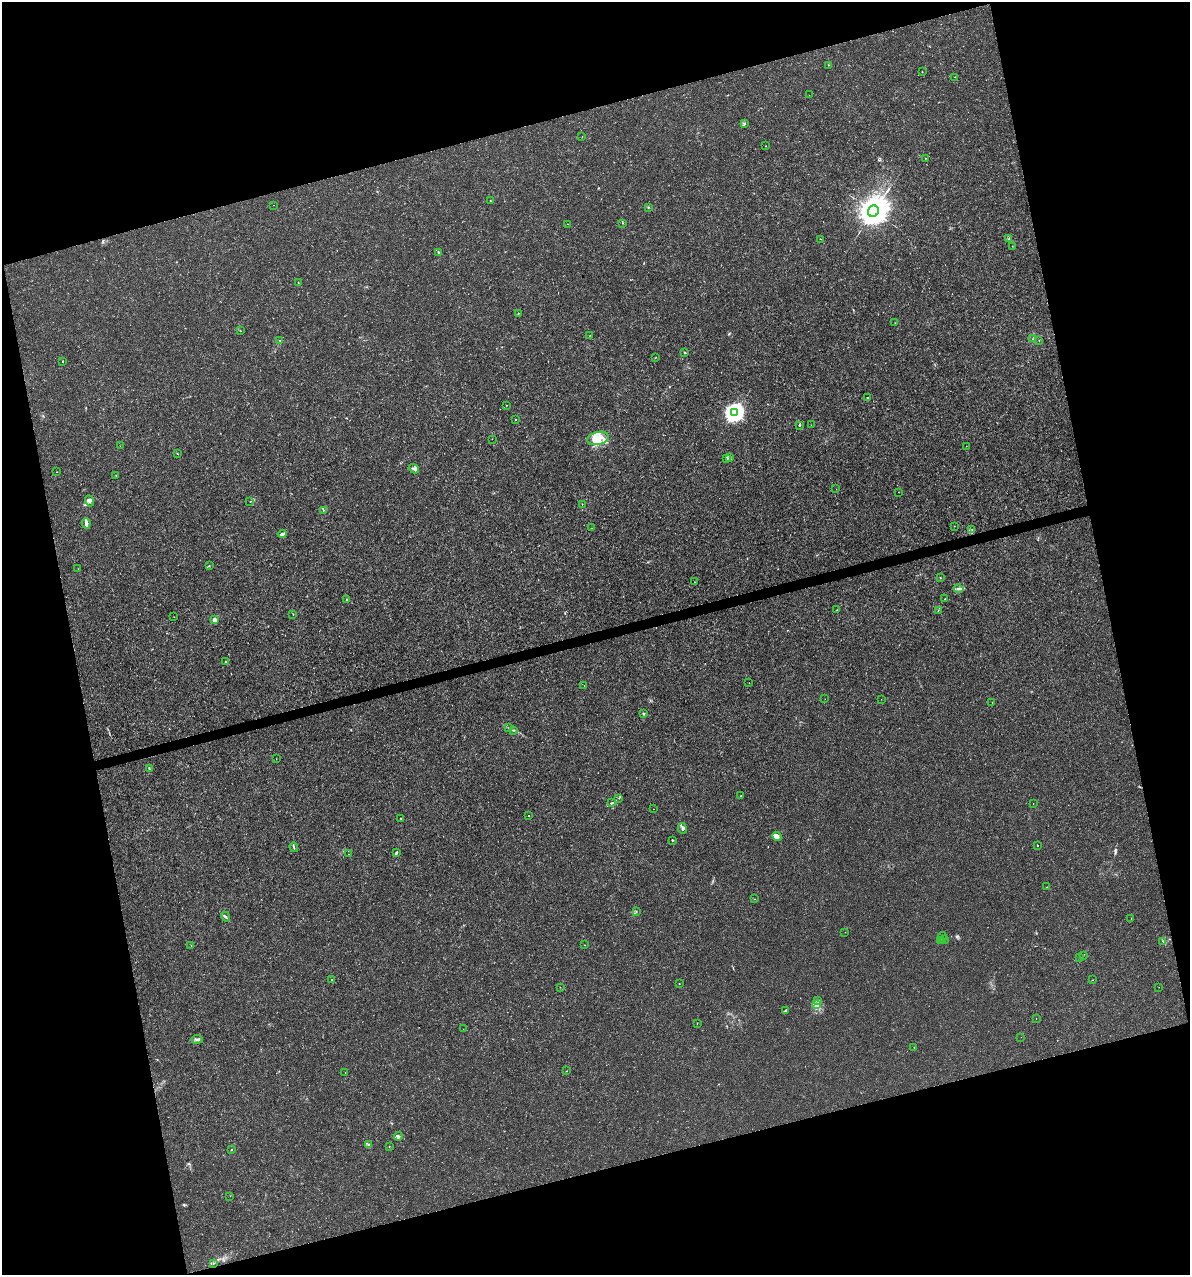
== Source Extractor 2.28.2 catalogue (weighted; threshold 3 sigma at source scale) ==
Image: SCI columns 92-4843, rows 1-5091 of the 4886 x 5091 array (HDU 1 of 3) = the unmasked area's bounding box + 8 px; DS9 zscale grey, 4 x 4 block average (1 PNG px = mean of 4 x 4 image px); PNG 1192 x 1277 px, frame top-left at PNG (2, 2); each listed source drawn as its Kron ellipse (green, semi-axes under 4 px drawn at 4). Shown black and unused: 31% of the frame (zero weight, under 3 of 4 exposures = <1% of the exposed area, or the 3 px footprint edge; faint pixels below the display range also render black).
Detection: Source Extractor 2.28.2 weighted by HDU 2 'WHT'. Background 3.56e-04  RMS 8.5e-04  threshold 0.00384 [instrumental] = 3 sigma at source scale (4.5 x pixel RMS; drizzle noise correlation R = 1.50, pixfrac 1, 0.0396/0.0396 arcsec/px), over >= 5 px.
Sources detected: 153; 5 too faint to see at this stretch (4 x 4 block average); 2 cosmic-ray / hot-pixel residue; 1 long thin detection or spike segment (spike, bleed or trail) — neither listed nor drawn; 5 coinciding with a brighter row at this scale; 11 inside a brighter listed object's ellipse — not listed separately; the other 129 listed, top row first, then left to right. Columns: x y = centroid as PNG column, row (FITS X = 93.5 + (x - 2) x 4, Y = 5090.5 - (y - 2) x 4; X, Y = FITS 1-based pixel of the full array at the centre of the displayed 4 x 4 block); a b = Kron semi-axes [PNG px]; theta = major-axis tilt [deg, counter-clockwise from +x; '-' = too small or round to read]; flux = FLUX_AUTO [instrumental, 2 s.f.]
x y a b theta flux
828 65 2 2 - 0.15
922 72 2 2 - 0.17
955 77 2 2 - 0.31
809 95 2 2 - 0.098
744 124 4 3 - 0.72
582 137 2 2 - 0.15
766 146 2 2 - 0.13
925 158 2 2 - 0.17
490 200 2 2 - 0.17
274 205 2 2 - 0.13
648 207 2 2 - 0.21
873 211 6 5 - 1500
623 223 2 2 - 0.12
568 224 2 2 - 0.14
1009 238 2 2 - 0.24
820 239 2 2 - 0.099
1012 246 2 2 - 0.11
438 252 2 2 - 1.2
298 282 2 2 - 0.22
518 313 2 2 - 0.24
895 323 2 2 - 0.17
240 331 2 2 - 0.18
590 335 2 2 - 0.14
1033 339 2 2 - 0.26
280 340 2 2 - 0.16
1039 340 2 2 - 0.14
685 352 2 2 - 1.9
656 357 2 2 - 0.17
63 361 2 2 - 0.29
868 397 2 2 - 0.38
506 405 2 2 - 0.17
734 413 4 3 - 230
516 420 2 2 - 0.29
799 425 3 2 - 0.48
811 425 2 2 - 0.086
598 438 11 6 12 7.1
492 439 2 2 - 0.12
120 446 2 2 - 0.095
966 446 2 2 - 0.13
177 454 2 2 - 0.17
730 457 3 2 - 0.3
726 459 2 2 - 0.14
414 469 5 3 - 1.3
57 472 2 2 - 0.14
116 475 2 2 - 0.14
836 489 2 2 - 0.15
898 492 2 2 - 0.13
90 501 5 3 - 1.3
250 502 2 2 - 0.12
582 504 2 2 - 0.12
323 510 2 2 - 0.36
86 523 5 2 - 1.9
954 526 2 2 - 0.091
592 528 2 2 - 0.13
972 529 2 2 - 0.14
282 534 4 2 - 1.4
209 565 2 2 - 0.22
78 569 2 2 - 0.2
940 578 2 2 - 0.27
694 582 2 2 - 0.24
958 589 5 2 - 0.9
347 599 3 2 - 0.44
945 599 3 2 - 0.21
837 610 2 2 - 0.22
938 610 2 2 - 0.27
293 615 2 2 - 0.3
174 617 2 2 - 0.11
214 620 2 2 - 8.5
226 661 2 2 - 0.34
749 683 2 2 - 0.087
584 685 2 2 - 0.31
825 699 2 2 - 0.092
881 699 2 2 - 0.1
992 702 2 2 - 0.1
644 714 2 2 - 0.63
509 728 2 2 - 0.19
513 730 2 2 - 0.34
276 759 2 2 - 0.11
149 769 3 2 - 0.32
741 796 2 2 - 0.32
619 798 2 2 - 0.2
612 803 3 2 - 0.48
1033 803 2 2 - 0.097
654 809 2 2 - 0.18
529 815 2 2 - 0.56
401 818 2 2 - 0.52
682 828 5 2 - 1.2
777 836 5 4 - 1.6
672 840 2 2 - 0.6
1037 845 2 2 - 0.21
294 847 5 2 - 0.47
396 853 3 2 - 1.2
348 854 2 2 - 0.13
1047 887 2 2 - 0.11
754 899 2 2 - 0.17
636 911 2 2 - 0.19
225 917 5 2 - 0.82
1131 918 2 2 - 0.15
845 932 2 2 - 0.085
942 937 5 2 - 0.49
944 939 2 2 - 0.2
940 941 2 2 - 0.76
1163 941 2 2 - 0.21
191 945 2 2 - 0.12
584 945 2 2 - 0.31
1083 955 2 2 - 0.18
1080 957 2 2 - 1
331 980 2 2 - 0.68
1092 980 2 2 - 0.15
679 984 2 2 - 0.14
560 987 2 2 - 0.13
1159 987 2 2 - 0.081
817 1000 2 2 - 0.18
816 1004 2 2 - 0.23
785 1011 3 2 - 0.56
1036 1019 2 2 - 0.11
697 1023 2 2 - 0.15
463 1029 2 2 - 0.12
1021 1037 2 2 - 0.15
197 1039 5 2 - 1
914 1047 2 2 - 0.17
566 1071 2 2 - 0.11
345 1073 2 2 - 0.13
398 1136 4 3 - 1
368 1144 3 2 - 0.58
389 1146 2 2 - 0.19
231 1149 2 2 - 0.34
230 1196 2 2 - 0.094
214 1263 2 2 - 0.22
Diffuse or blended objects may show on this block-average render without a row.